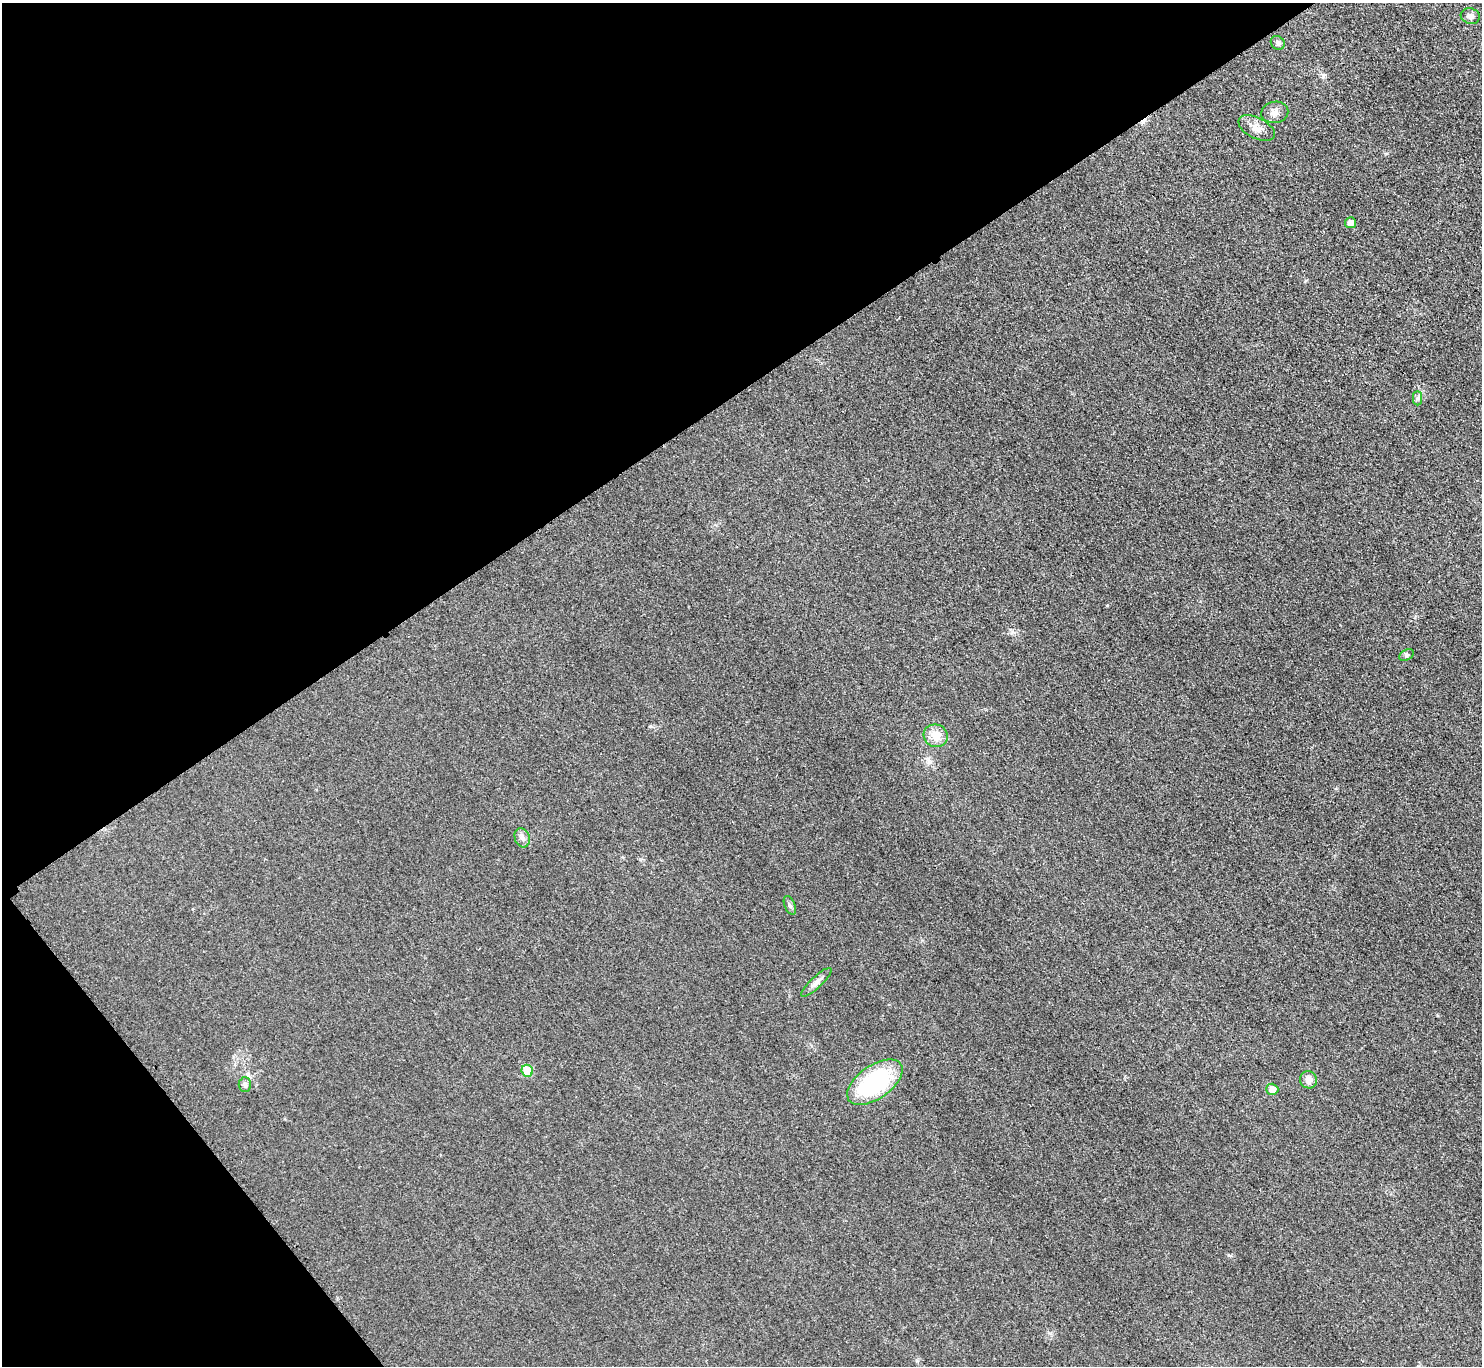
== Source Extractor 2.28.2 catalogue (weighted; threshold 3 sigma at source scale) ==
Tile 5 of 4 x 4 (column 1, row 2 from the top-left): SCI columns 9-1488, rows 2898-4261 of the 5943 x 5938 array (HDU 1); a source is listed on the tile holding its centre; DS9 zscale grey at full resolution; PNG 1484 x 1368 px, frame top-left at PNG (2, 3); each listed source drawn as its Kron ellipse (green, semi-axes under 4 px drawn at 4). Shown black and unused: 34% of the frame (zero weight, under 3 of 4 exposures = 1% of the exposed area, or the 3 px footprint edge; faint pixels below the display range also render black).
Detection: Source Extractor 2.28.2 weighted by HDU 2 'WHT'; one run over the whole footprint, this tile lists its part. Background 0.0435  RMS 0.0066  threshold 0.0298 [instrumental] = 3 sigma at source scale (4.5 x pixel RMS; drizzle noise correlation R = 1.50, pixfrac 1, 0.05/0.05 arcsec/px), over >= 5 px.
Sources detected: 16; all 16 listed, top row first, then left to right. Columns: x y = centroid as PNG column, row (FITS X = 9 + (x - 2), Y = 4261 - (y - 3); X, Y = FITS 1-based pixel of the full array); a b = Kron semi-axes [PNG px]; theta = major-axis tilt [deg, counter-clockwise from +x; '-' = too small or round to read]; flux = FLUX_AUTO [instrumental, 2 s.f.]
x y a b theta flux
1470 16 9 7 -17 3
1278 43 7 6 - 1.7
1275 112 13 10 10 4.2
1257 128 20 10 -27 6.1
1350 223 5 5 - 3.8
1417 398 7 4 89 1.5
1407 655 8 5 28 1.4
936 736 12 11 - 9.9
522 838 10 7 -73 2.7
790 905 10 5 -66 1.8
816 982 20 5 43 3.6
527 1071 6 5 - 18
1309 1080 9 8 - 5.4
875 1082 32 16 35 70
245 1085 7 6 - 1.9
1272 1089 6 5 - 5.7
Unlisted compact peaks at least as high as the median listed source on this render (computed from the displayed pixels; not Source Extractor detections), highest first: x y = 930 762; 1228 1255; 1012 632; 1305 281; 1107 605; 650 726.